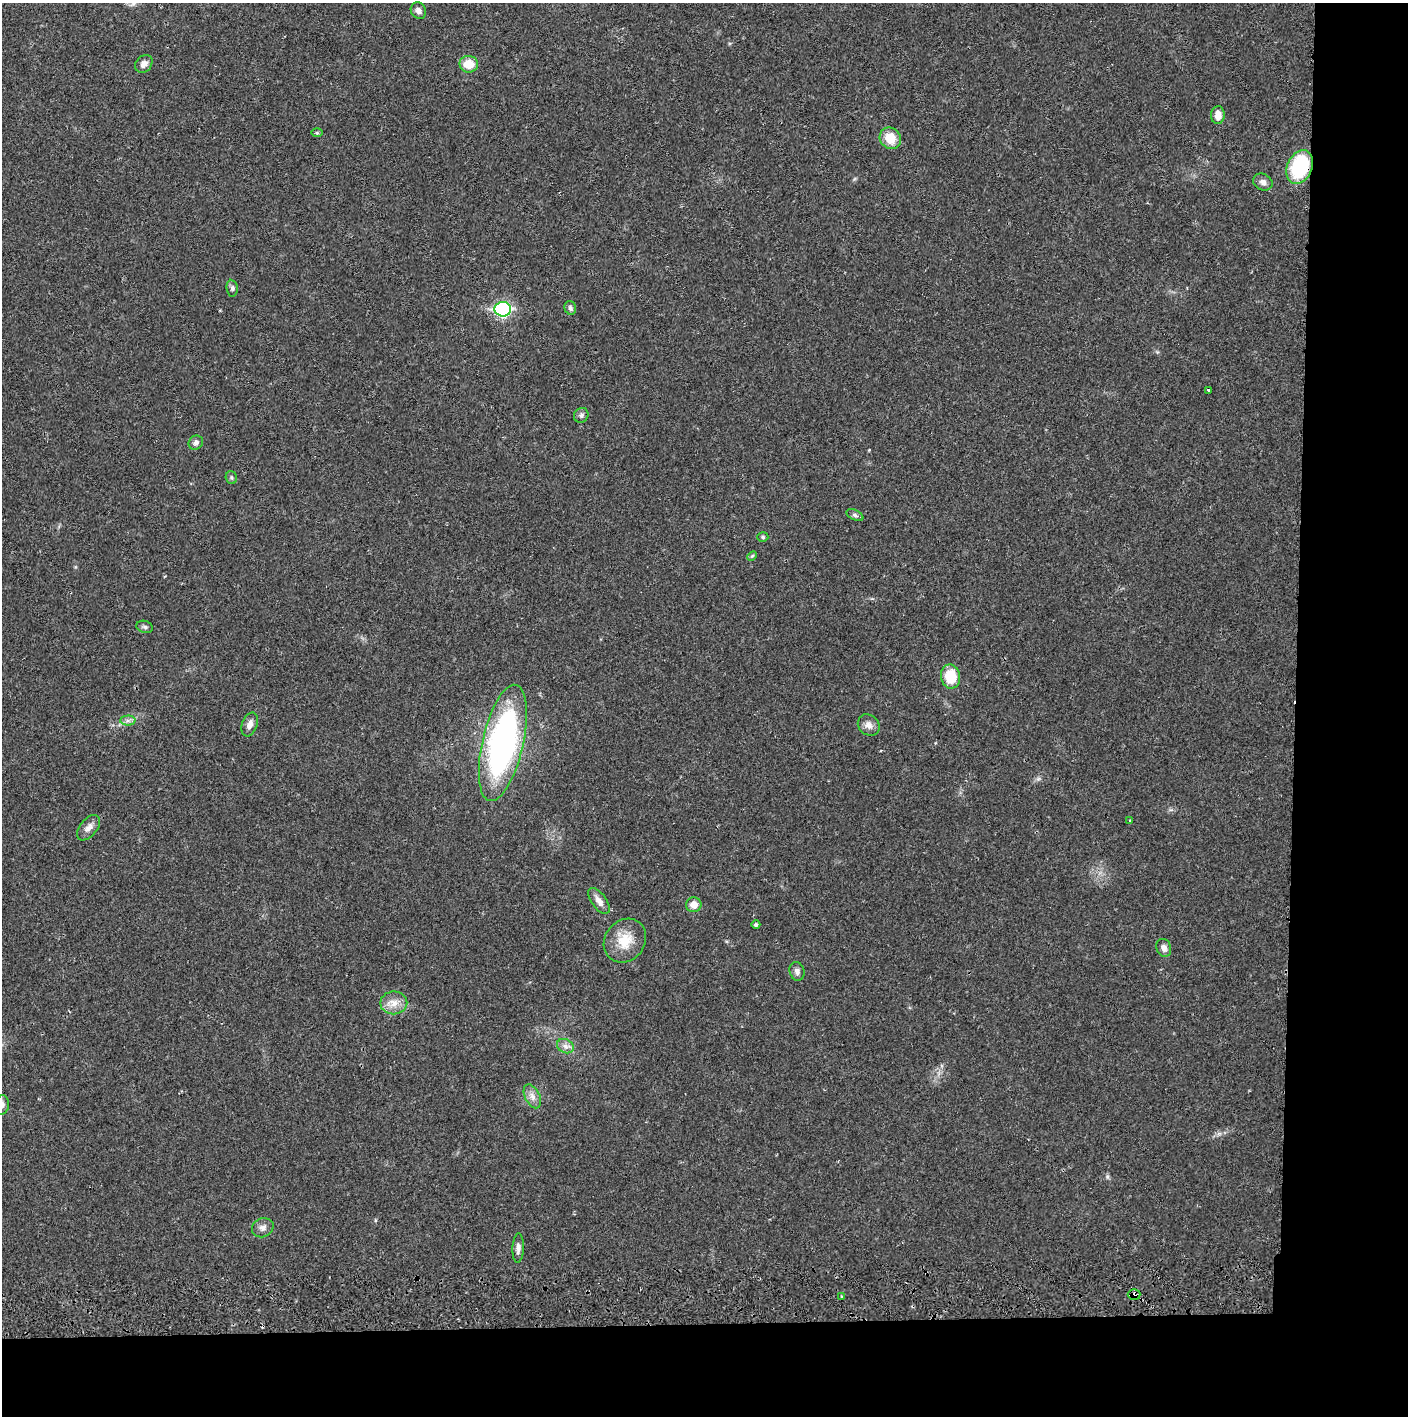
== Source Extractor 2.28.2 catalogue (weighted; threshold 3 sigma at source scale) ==
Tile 9 of 3 x 3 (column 3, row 3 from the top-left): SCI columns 2816-4221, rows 57-1470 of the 4229 x 4357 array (HDU 1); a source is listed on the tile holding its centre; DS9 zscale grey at full resolution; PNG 1410 x 1418 px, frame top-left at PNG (2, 3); each listed source drawn as its Kron ellipse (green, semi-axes under 4 px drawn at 4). Shown black and unused: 14% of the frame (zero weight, under 2 of 3 exposures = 3% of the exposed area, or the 3 px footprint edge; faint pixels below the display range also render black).
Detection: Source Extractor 2.28.2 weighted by HDU 2 'WHT'; one run over the whole footprint, this tile lists its part. Background 0.0212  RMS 0.0035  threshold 0.0156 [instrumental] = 3 sigma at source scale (4.5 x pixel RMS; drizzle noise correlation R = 1.50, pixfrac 1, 0.05/0.05 arcsec/px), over >= 5 px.
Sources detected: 41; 1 cosmic-ray / hot-pixel residue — neither listed nor drawn; the other 40 listed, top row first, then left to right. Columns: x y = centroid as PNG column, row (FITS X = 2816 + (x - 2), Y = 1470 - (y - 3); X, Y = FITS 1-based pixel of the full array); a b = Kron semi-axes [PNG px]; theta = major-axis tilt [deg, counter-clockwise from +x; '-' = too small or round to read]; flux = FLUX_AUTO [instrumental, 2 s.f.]
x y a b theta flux
418 11 8 7 - 1.5
144 64 10 7 46 2
469 64 9 8 - 6.5
1218 115 9 6 86 3.4
317 133 6 4 -1 0.45
890 138 11 10 - 6.6
1300 167 18 12 67 28
1263 182 10 8 -29 1.6
232 288 8 5 -82 0.89
570 308 7 5 -73 0.87
503 309 8 7 - 63
1209 390 3 3 - 0.76
581 415 8 7 - 1.1
196 443 7 6 - 1.3
231 478 6 5 - 0.63
855 515 9 5 -25 0.82
763 537 5 4 - 0.6
752 556 6 3 44 0.38
145 627 8 6 -16 0.8
951 677 12 9 -82 9.8
128 720 7 5 0 1
250 724 12 7 70 2.1
869 725 12 10 -41 2.1
503 743 59 20 77 110
1130 821 4 3 - 0.3
89 828 15 8 51 2.2
599 901 15 7 -54 2.5
694 905 8 7 - 3.4
756 924 4 4 - 0.63
625 941 23 20 51 8.3
1164 948 9 7 -70 1.7
797 971 9 7 -75 1.5
394 1003 13 11 0 3.7
565 1046 9 6 -29 1.6
532 1096 13 7 -63 2.1
2 1105 10 7 78 1.3
263 1228 11 9 25 1.9
518 1248 14 5 88 1.6
1134 1294 6 5 - 1.7
841 1297 3 2 - 0.47
Overlapping masked pixels (flux is a lower limit): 2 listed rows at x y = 1300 167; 1134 1294
Isophote crosses this tile's border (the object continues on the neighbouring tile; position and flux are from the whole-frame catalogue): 1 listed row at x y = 2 1105